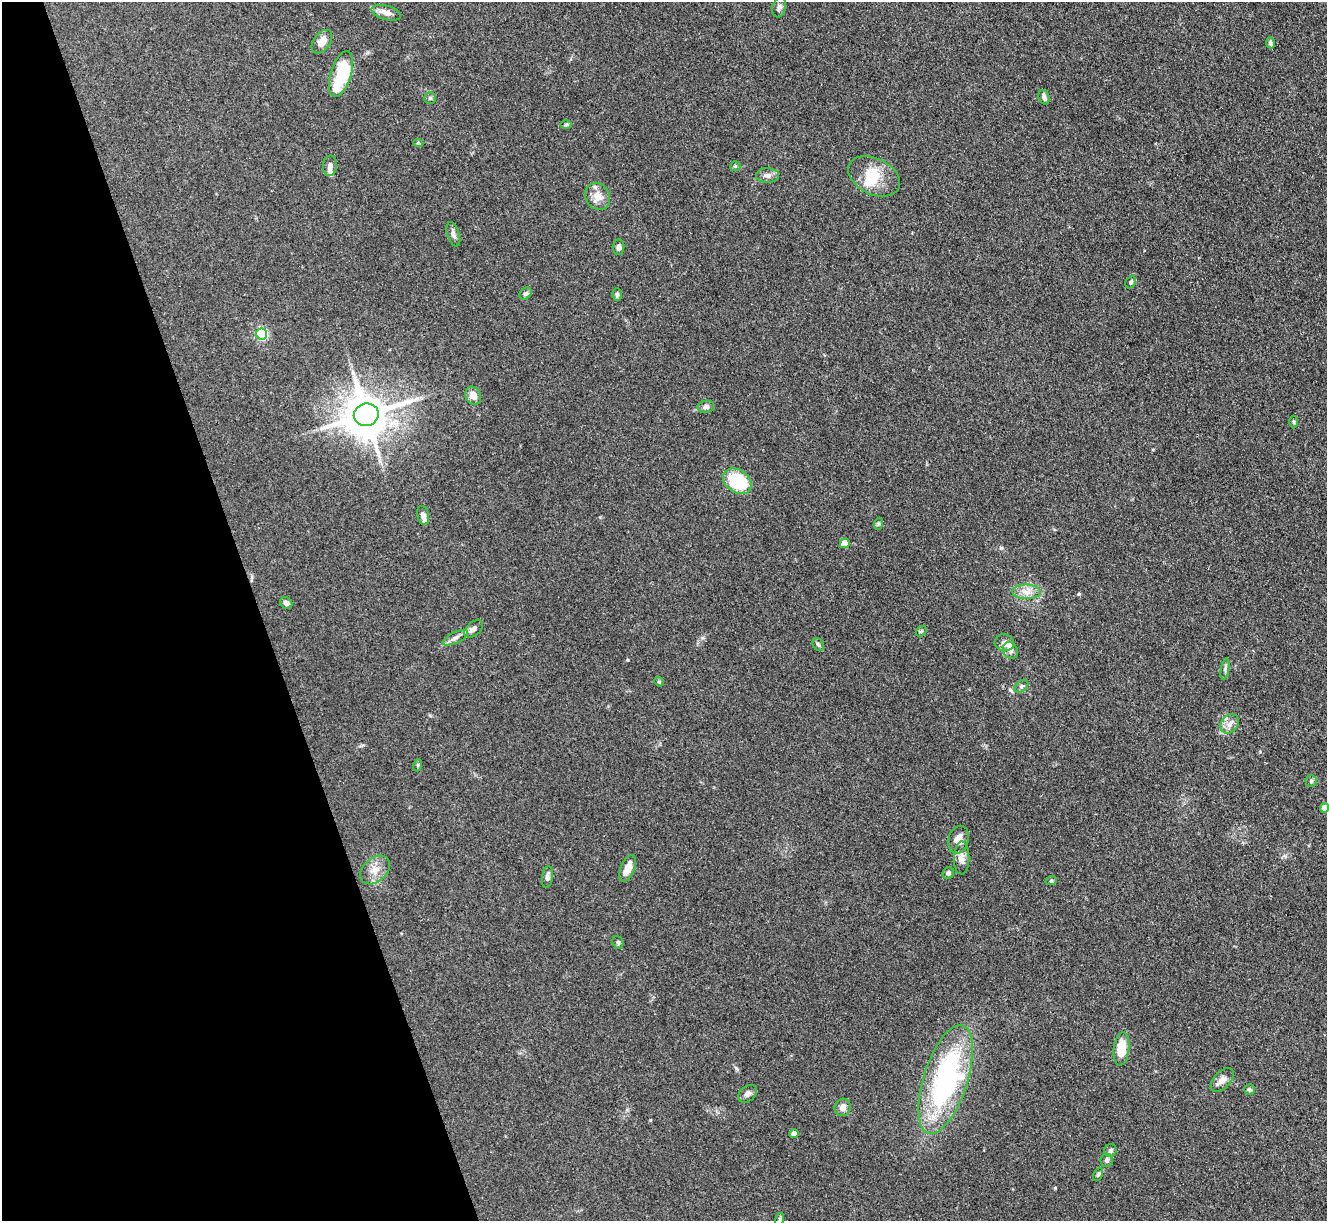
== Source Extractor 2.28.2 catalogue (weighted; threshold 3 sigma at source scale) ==
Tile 5 of 4 x 4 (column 1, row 2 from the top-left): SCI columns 9-1333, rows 2712-3930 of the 5316 x 5299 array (HDU 1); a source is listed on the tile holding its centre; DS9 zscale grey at full resolution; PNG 1329 x 1223 px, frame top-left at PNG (2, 2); each listed source drawn as its Kron ellipse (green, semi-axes under 4 px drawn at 4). Shown black and unused: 19% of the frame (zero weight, under 3 of 4 exposures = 1% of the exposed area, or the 3 px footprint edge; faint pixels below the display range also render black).
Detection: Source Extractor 2.28.2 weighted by HDU 2 'WHT'; one run over the whole footprint, this tile lists its part. Background 0.111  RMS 0.0067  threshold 0.0302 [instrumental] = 3 sigma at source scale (4.5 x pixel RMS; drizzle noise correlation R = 1.50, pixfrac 1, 0.05/0.05 arcsec/px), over >= 5 px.
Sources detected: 68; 2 inside a brighter object's white glare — neither listed nor drawn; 4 inside a brighter listed object's ellipse — not listed separately; the other 62 listed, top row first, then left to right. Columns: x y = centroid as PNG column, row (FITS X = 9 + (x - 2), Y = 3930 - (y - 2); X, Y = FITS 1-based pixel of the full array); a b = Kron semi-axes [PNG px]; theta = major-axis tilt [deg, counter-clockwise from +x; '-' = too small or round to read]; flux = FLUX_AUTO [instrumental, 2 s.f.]
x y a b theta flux
779 7 10 6 72 2.2
386 13 15 7 -16 5
322 42 13 8 55 6.1
1271 43 5 4 - 1.4
341 74 24 10 73 39
1044 97 7 5 -70 1.9
430 98 5 5 - 1
566 125 6 4 1 0.93
418 143 5 4 - 0.86
330 166 10 7 89 2.7
735 166 5 5 - 0.91
767 175 11 7 2 3.2
874 176 27 18 -26 18
598 196 14 12 -60 7.2
453 234 13 6 -73 2.7
618 247 7 6 - 1.8
1131 282 6 5 - 1.4
525 294 7 5 42 1.5
617 294 6 5 - 1.3
262 334 5 5 - 70
473 396 9 7 -61 5.6
706 407 8 6 8 2.2
366 415 12 11 - 2400
1294 422 6 4 -90 0.76
737 481 15 11 -34 39
423 515 10 5 -76 3.5
878 524 6 4 71 0.9
845 543 5 5 - 9.6
1026 592 14 7 0 5.4
286 603 6 5 - 2.1
474 629 11 6 42 2.6
921 631 6 4 42 1
455 638 14 5 25 3.2
1004 643 9 8 - 3.3
818 644 7 5 -59 1.4
1010 650 9 7 -66 2.4
1225 669 11 4 80 1.6
659 682 5 4 - 0.88
1021 686 7 5 41 1.3
1230 724 10 8 51 3.9
418 765 6 4 72 0.89
1311 781 6 5 - 1.1
1325 808 4 4 - 5.9
959 840 14 10 75 6.6
962 858 16 7 89 4.3
628 868 14 7 66 7.7
375 870 17 12 42 7.2
948 873 6 5 - 2
547 877 11 5 81 2.6
1051 881 6 3 19 0.7
618 942 7 5 -69 1.2
1121 1049 17 8 84 15
946 1079 57 22 72 140
1222 1080 14 8 47 4.1
1249 1090 5 5 - 1.3
748 1094 10 7 40 2.8
843 1107 9 8 - 3.8
794 1134 4 4 - 5.5
1110 1150 6 6 - 1.8
1107 1160 7 6 - 2
1098 1174 7 4 62 1.1
780 1219 6 4 74 0.85
Isophote crosses this tile's border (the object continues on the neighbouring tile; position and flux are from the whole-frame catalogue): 1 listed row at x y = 1325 808
Unlisted compact peaks at least as high as the median listed source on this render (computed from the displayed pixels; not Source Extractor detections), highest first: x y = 1001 548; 1055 1188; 1079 594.